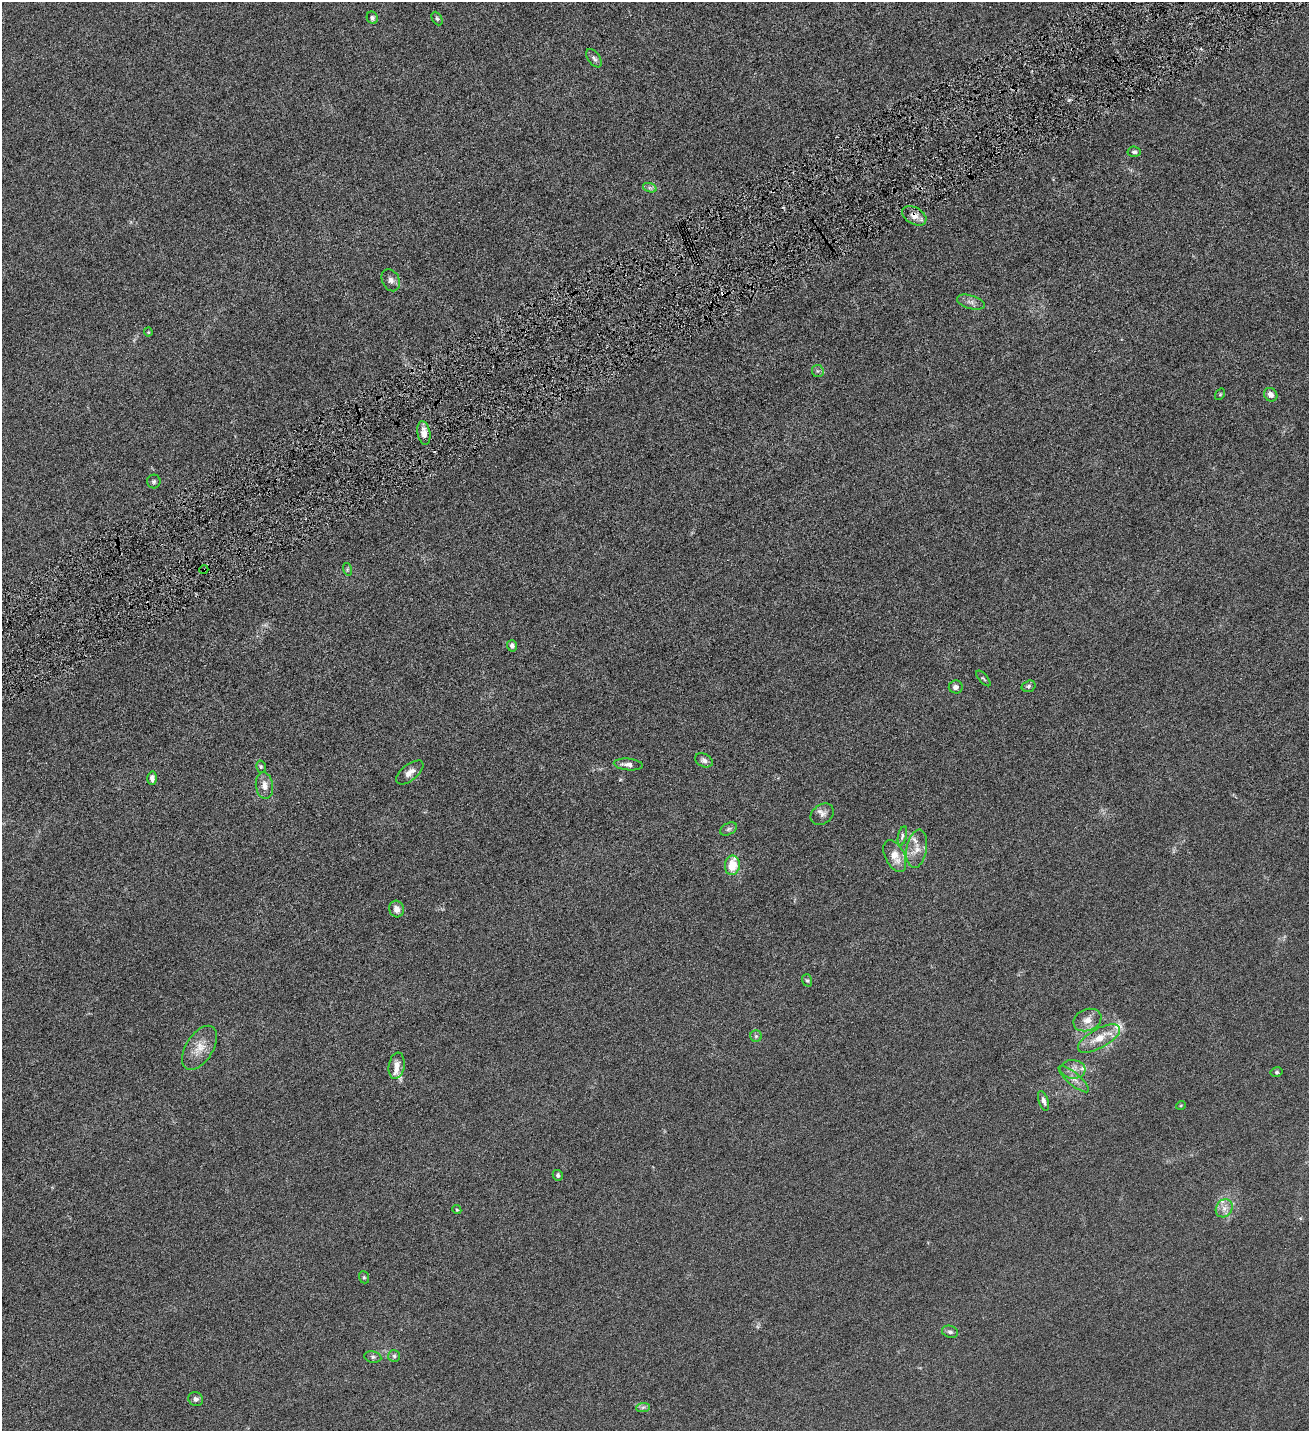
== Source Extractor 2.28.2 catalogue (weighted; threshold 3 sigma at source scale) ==
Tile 10 of 4 x 4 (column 2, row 3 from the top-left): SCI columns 1604-2910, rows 1432-2860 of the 5686 x 5720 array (HDU 1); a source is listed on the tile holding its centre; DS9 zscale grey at full resolution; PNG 1311 x 1433 px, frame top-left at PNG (2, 2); each listed source drawn as its Kron ellipse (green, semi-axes under 4 px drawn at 4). Shown black and unused: <1% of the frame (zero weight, under 4 of 8 exposures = <1% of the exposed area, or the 3 px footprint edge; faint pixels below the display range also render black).
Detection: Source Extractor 2.28.2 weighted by HDU 2 'WHT'; one run over the whole footprint, this tile lists its part. Background 0.0445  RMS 0.0066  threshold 0.027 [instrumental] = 3 sigma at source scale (4.09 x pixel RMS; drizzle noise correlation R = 1.36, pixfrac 0.8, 0.05/0.05 arcsec/px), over >= 5 px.
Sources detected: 61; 1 cosmic-ray / hot-pixel residue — neither listed nor drawn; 7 inside a brighter listed object's ellipse — not listed separately; the other 53 listed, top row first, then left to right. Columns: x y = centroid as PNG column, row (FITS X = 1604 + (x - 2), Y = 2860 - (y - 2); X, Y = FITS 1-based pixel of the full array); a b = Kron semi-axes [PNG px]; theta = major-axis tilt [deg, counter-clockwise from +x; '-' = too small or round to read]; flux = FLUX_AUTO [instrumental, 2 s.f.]
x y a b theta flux
372 18 6 5 - 1.5
437 19 7 5 -62 1.1
594 58 10 6 -54 1.9
1134 152 6 5 - 1.1
650 188 7 4 -18 1.3
914 216 13 8 -30 4.3
391 280 11 8 -63 2.8
971 302 14 6 -17 2.8
148 332 4 4 - 0.5
818 371 6 6 - 1.2
1220 394 6 4 56 0.66
1271 395 7 6 - 2.8
424 433 12 6 -80 4.2
154 481 7 6 - 1.3
347 569 6 4 -73 0.97
204 570 4 3 - 0.73
512 646 5 5 - 2.2
983 678 9 4 -49 0.81
1029 686 7 5 17 1.2
956 687 7 6 - 2.5
704 760 9 6 -26 2.1
628 764 14 6 -5 3.1
261 767 6 4 -75 0.88
410 772 16 8 39 4.1
152 778 7 4 -88 2.4
264 786 13 8 -83 4.4
822 814 12 9 36 3.1
728 829 9 5 27 1.4
902 836 10 4 77 1.4
917 849 19 10 80 6.4
895 856 17 9 -64 8
732 865 10 7 81 10
397 909 8 7 - 3.7
807 980 6 5 - 0.87
1087 1020 14 10 22 5.3
756 1036 5 5 - 1.1
1099 1038 23 9 29 10
199 1048 25 13 58 9
397 1066 13 8 80 4
1073 1069 12 9 -5 4.1
1277 1072 6 4 13 0.84
1074 1079 19 6 -40 4
1044 1101 10 4 -73 2.2
1181 1105 5 3 - 0.46
558 1175 5 5 - 1.5
1224 1208 9 8 - 3.3
457 1210 5 3 - 0.6
364 1277 6 5 - 0.89
950 1332 8 6 -16 1.6
394 1356 6 6 - 1.1
373 1357 8 5 -9 1.3
196 1399 7 7 - 1.9
643 1407 7 4 2 1.3
Overlapping masked pixels (flux is a lower limit): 2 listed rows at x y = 914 216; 204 570